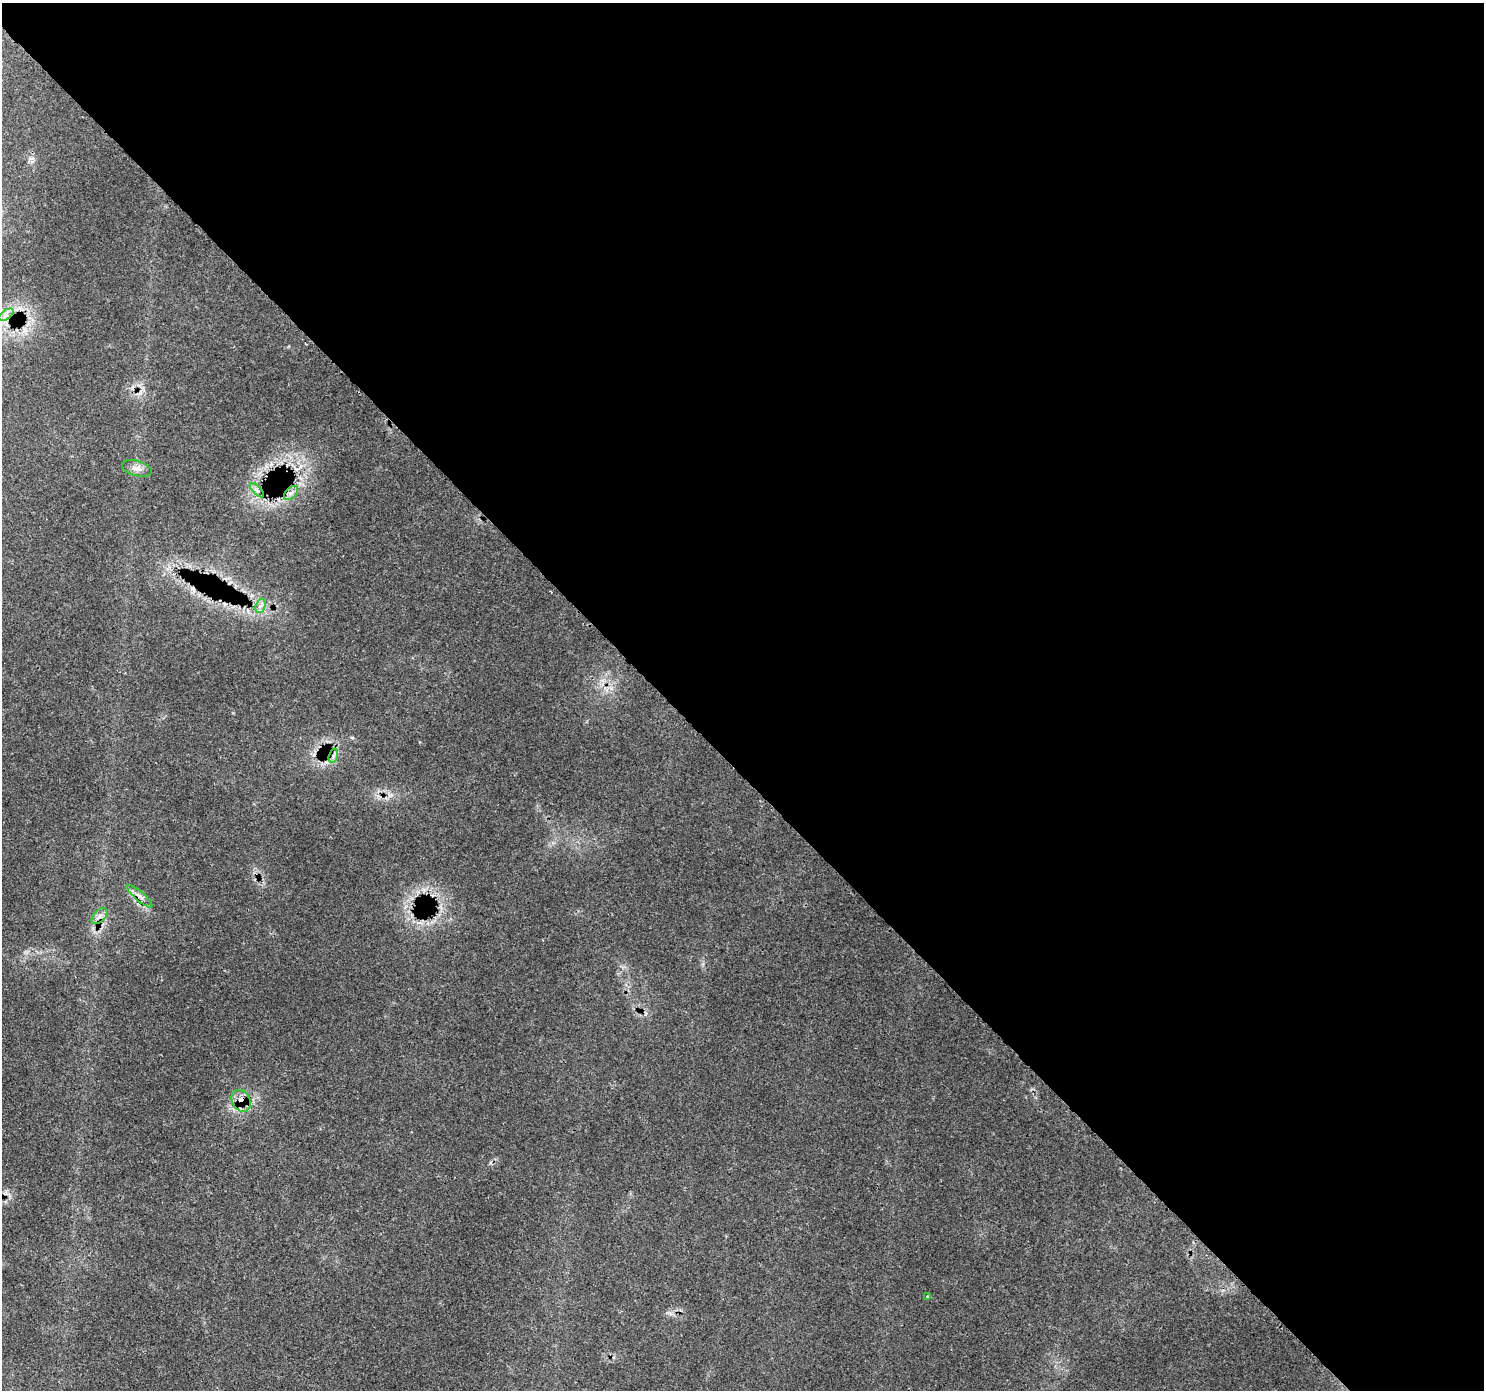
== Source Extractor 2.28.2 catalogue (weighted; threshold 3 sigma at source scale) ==
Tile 8 of 4 x 4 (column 4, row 2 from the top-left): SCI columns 4539-6020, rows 3006-4393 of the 6114 x 6074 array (HDU 1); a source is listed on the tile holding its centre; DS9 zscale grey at full resolution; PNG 1486 x 1392 px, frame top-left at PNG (2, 3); each listed source drawn as its Kron ellipse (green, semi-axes under 4 px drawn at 4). Shown black and unused: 55% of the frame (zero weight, under 3 of 4 exposures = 8% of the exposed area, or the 3 px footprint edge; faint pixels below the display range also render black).
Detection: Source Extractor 2.28.2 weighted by HDU 2 'WHT'; one run over the whole footprint, this tile lists its part. Background 0.126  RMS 0.0044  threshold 0.0197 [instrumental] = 3 sigma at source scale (4.5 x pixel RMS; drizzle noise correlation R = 1.50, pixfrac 1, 0.0396/0.0396 arcsec/px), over >= 5 px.
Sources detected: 12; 2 cosmic-ray / hot-pixel residue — neither listed nor drawn; the other 10 listed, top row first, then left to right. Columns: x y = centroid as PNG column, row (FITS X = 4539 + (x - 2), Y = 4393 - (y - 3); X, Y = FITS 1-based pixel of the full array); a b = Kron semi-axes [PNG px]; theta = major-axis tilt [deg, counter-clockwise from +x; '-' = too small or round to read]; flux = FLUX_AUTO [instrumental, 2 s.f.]
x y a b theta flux
6 315 9 4 37 1.5
137 468 15 7 -16 2.9
257 490 9 3 -45 1.1
291 493 8 5 43 1.7
260 606 7 4 71 1.6
333 756 7 4 72 1.1
140 896 16 4 -41 2.2
100 916 10 6 46 1.9
241 1101 11 9 -61 5.2
927 1296 3 2 - 0.51
Overlapping masked pixels (flux is a lower limit): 2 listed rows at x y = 140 896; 241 1101